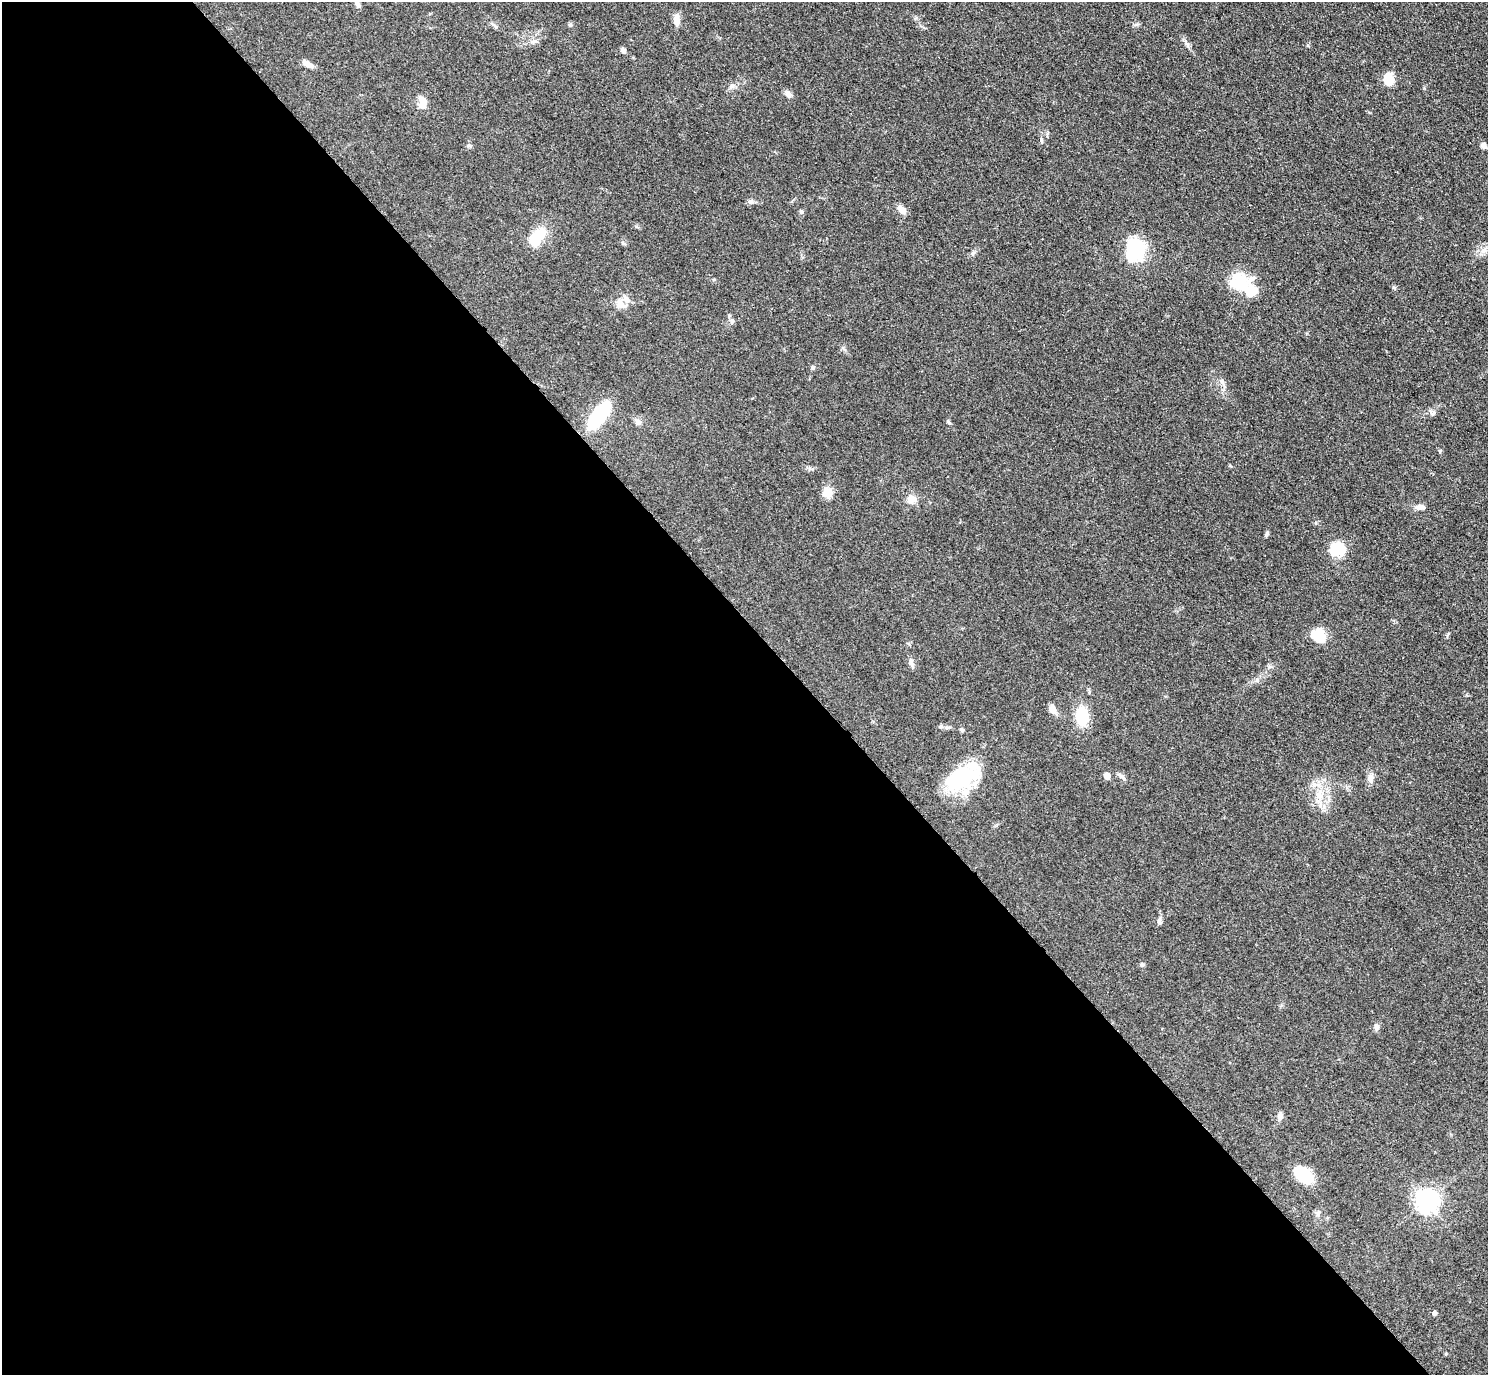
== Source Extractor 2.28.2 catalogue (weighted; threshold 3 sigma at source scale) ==
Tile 9 of 4 x 4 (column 1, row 3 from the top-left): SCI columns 17-1502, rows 1686-3058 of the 5979 x 5976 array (HDU 1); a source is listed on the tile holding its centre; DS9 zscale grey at full resolution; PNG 1490 x 1377 px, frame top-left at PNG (2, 2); no overlay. Shown black and unused: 54% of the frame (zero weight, under 3 of 4 exposures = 2% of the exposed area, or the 3 px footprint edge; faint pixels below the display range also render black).
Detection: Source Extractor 2.28.2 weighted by HDU 2 'WHT'; one run over the whole footprint, this tile lists its part. Background 0.0454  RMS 0.006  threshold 0.0271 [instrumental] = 3 sigma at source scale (4.5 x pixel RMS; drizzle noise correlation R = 1.50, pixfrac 1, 0.05/0.05 arcsec/px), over >= 5 px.
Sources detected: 56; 3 inside a brighter listed object's ellipse — not listed separately; the other 53 listed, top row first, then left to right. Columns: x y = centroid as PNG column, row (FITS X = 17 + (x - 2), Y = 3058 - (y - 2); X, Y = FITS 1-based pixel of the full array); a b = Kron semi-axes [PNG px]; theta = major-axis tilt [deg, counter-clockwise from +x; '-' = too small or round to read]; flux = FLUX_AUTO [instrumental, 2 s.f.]
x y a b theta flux
357 4 8 5 -67 1.9
676 19 16 7 -88 3.7
570 25 5 5 - 0.94
495 26 8 4 -44 1.2
534 41 7 4 2 1.4
623 50 7 5 -50 1.7
308 64 15 6 -34 3.2
1388 79 16 12 -80 7.5
732 86 8 6 28 1.9
788 94 10 7 -45 2.4
422 104 12 10 -70 4
1041 140 6 4 73 0.83
1483 145 7 5 -48 2.7
469 146 8 4 -8 0.96
750 202 9 5 5 1.6
902 210 9 6 -42 5.3
801 212 7 5 -88 1.1
537 237 27 14 53 14
623 243 5 5 - 0.83
1134 251 26 18 78 36
1240 282 26 21 -6 23
621 304 17 9 -43 4.7
813 368 6 5 - 1
1433 413 8 5 27 1.5
598 417 33 13 55 34
948 421 8 3 -71 0.82
638 422 10 8 -33 2.3
828 492 12 11 - 5.7
911 499 10 10 - 5
1420 507 12 6 1 3.2
1267 534 8 4 70 1
1338 549 20 16 27 14
1318 636 17 14 -43 11
911 663 12 6 -82 2.1
1053 710 13 9 -67 3.3
1082 716 23 14 -84 17
941 727 6 5 - 1.1
962 730 6 5 - 1
1107 776 5 5 - 7.6
1122 776 11 5 -39 1.9
961 778 40 23 25 43
1371 778 11 8 75 3.2
1314 784 7 6 - 2.2
1319 794 11 9 -73 5.7
1159 921 10 6 87 1.8
1142 965 6 5 - 0.95
1376 1027 8 6 80 2
1280 1116 9 7 84 2.6
1304 1175 19 12 -44 22
1427 1201 8 8 - 400
1318 1214 10 4 79 1.6
1435 1313 4 4 - 2
1446 1354 4 4 - 0.58
Isophote crosses this tile's border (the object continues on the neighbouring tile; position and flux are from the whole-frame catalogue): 1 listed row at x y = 357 4
Unlisted compact peaks at least as high as the median listed source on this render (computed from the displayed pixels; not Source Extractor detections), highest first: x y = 1222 381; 1187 44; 973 253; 1393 287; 1308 45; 843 348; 729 315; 1269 667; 1424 88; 1447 636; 1440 452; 1257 680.